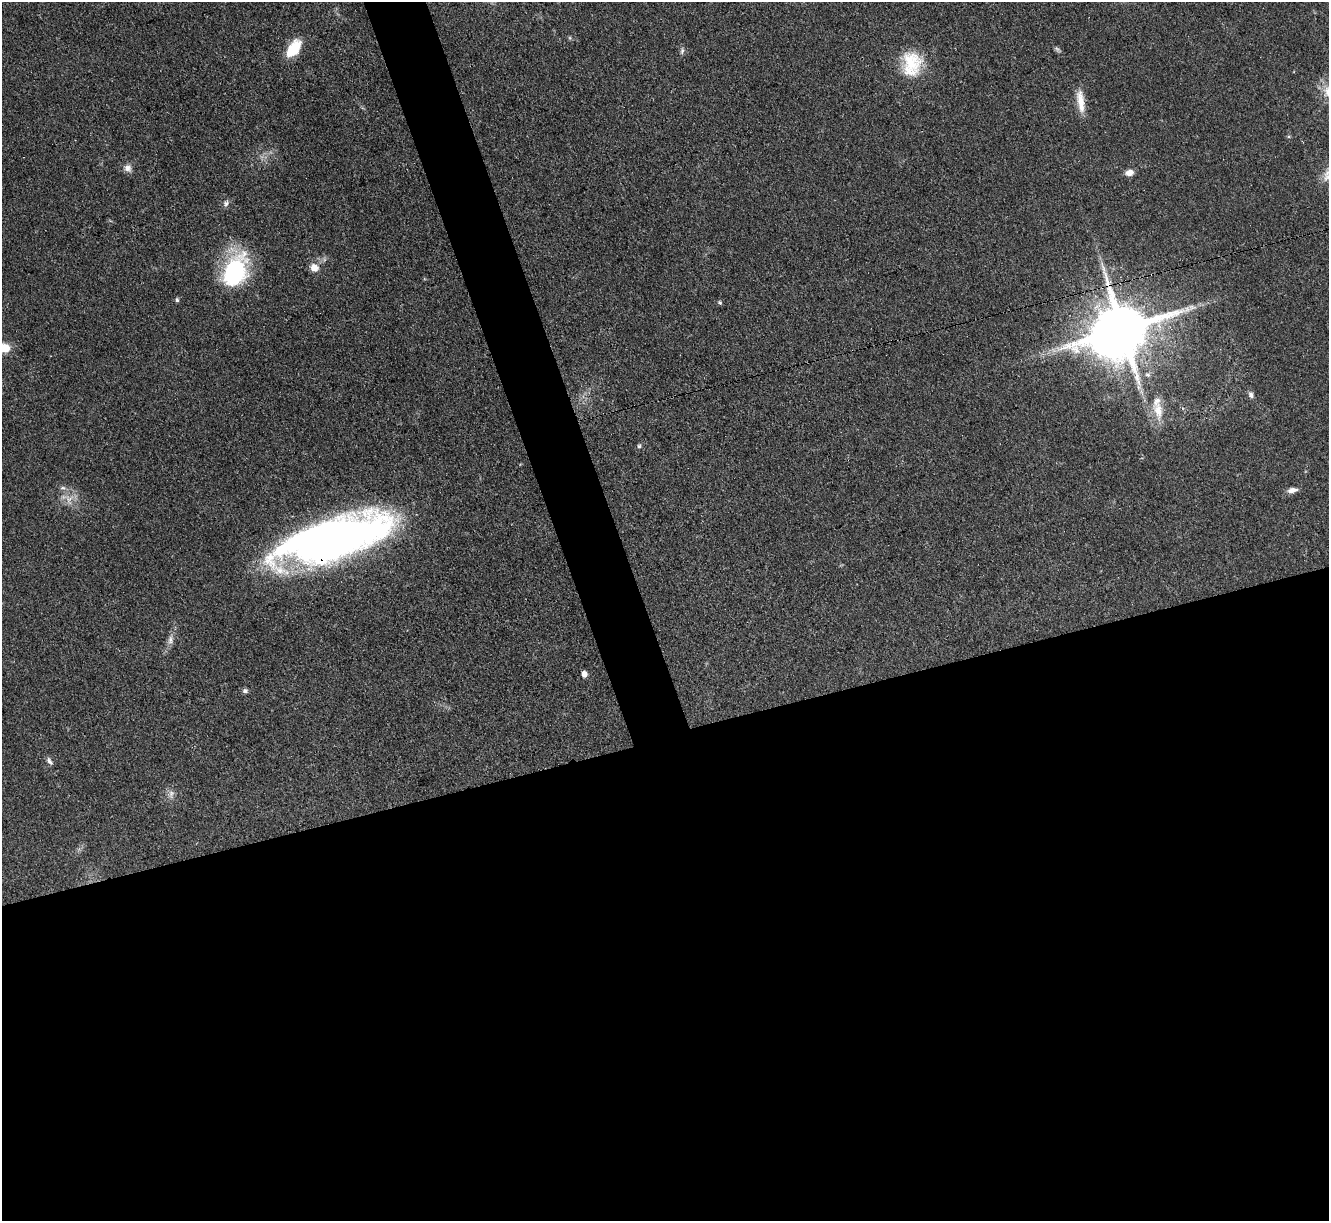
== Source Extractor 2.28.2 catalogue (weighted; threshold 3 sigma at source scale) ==
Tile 15 of 4 x 4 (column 3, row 4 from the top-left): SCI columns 2655-3981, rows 271-1489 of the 5309 x 5293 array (HDU 1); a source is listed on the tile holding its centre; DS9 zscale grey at full resolution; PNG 1331 x 1223 px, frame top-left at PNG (2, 2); no overlay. Shown black and unused: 43% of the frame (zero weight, under 3 of 4 exposures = <1% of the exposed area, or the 3 px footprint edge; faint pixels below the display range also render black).
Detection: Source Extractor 2.28.2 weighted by HDU 2 'WHT'; one run over the whole footprint, this tile lists its part. Background 0.0855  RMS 0.0062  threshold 0.0281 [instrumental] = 3 sigma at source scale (4.5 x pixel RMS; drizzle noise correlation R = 1.50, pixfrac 1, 0.05/0.05 arcsec/px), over >= 5 px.
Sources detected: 30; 1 inside a brighter object's white glare — not listed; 2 inside a brighter listed object's ellipse — not listed separately; the other 27 listed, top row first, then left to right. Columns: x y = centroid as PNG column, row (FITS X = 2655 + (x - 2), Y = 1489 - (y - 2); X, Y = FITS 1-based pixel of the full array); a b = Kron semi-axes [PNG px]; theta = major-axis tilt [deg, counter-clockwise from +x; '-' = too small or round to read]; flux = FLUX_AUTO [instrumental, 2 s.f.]
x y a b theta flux
294 48 22 12 56 17
1057 49 9 4 -36 1.4
682 51 9 5 75 1.7
912 64 34 26 89 28
1080 101 31 9 -82 10
128 168 11 9 -67 3.6
1129 173 8 6 16 5.3
1328 174 24 11 69 7.1
226 203 9 7 42 2.2
314 268 11 10 - 5.8
235 271 37 24 65 66
177 300 5 4 - 1.3
720 303 5 5 - 1.1
1122 329 16 15 - 4000
3 347 14 9 -18 11
1148 374 7 7 - 2
1251 395 9 6 -65 2.2
1158 410 26 13 -81 12
639 446 6 5 - 1
1292 490 11 6 7 3.8
69 499 18 13 -81 8.4
333 539 95 32 17 520
170 640 13 8 87 3.4
584 674 5 4 - 5.1
245 691 7 5 -2 1.7
49 761 11 6 -59 2
171 794 13 7 87 3.5
Overlapping masked pixels (flux is a lower limit): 2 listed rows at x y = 1122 329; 333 539
Isophote crosses this tile's border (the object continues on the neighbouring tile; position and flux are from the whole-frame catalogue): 2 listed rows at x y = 1328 174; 3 347